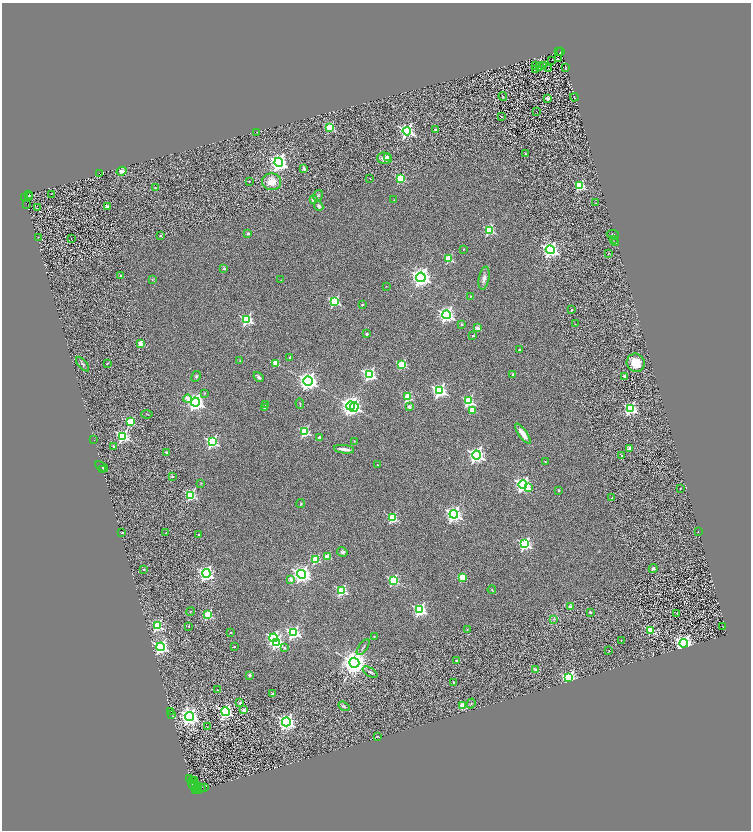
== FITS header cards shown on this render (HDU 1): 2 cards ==
NAXIS1  =                 1497
NAXIS2  =                 1656

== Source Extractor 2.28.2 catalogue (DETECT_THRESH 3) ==
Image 1497 x 1656 px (HDU 1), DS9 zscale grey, zoomed out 1/2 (1 PNG px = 2 x 2 image px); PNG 753 x 832 px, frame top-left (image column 1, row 1655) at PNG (2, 3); each listed source drawn as its Kron ellipse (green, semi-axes under 4 px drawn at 4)
Background 0.468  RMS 0.33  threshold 0.99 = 3 sigma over >= 5 px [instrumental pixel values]
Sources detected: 255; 50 cannot appear on this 1/2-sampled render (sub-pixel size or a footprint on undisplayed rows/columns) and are neither listed nor drawn; the other 205 listed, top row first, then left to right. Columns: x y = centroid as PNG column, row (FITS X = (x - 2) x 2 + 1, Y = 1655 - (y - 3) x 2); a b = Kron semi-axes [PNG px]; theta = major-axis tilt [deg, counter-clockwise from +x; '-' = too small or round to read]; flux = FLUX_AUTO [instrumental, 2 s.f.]
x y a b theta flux
559 52 2 1 - 74
561 52 3 2 - 180
558 59 2 1 - 13
552 60 2 1 - 19
536 65 2 1 - 16
544 65 2 2 - 640
539 67 2 1 - 22
565 67 3 1 - 30
535 69 2 1 - 16
549 69 2 1 - 13
503 96 4 2 - 46
574 97 4 2 - 31
548 99 2 2 - 810
537 111 2 1 - 18
501 116 3 1 - 44
330 127 3 3 - 4200
435 129 2 2 - 120
407 131 4 4 - 14000
257 132 3 1 - 27
526 154 4 3 - 94
387 157 3 2 - 600
385 158 7 6 - 410
279 162 4 4 - 32000
304 169 2 2 - 530
122 171 5 4 - 370
99 173 2 2 - 410
400 178 3 3 - 4900
370 179 2 2 - 48
249 181 2 2 - 66
272 182 10 8 -6 1100
580 186 3 3 - 6100
156 188 3 2 - 37
29 194 2 2 - 380
51 194 2 1 - 41
29 196 3 2 - 150
318 196 6 4 60 110
25 197 2 1 - 130
313 200 2 2 - 780
394 200 2 2 - 39
595 203 2 1 - 18
27 204 2 2 - 150
319 206 5 4 - 150
107 207 3 3 - 180
37 208 2 1 - 1700
489 230 3 3 - 5700
248 233 4 3 - 130
613 234 6 2 -9 53
161 235 4 3 - 100
38 237 2 2 - 20
71 238 2 1 - 31
613 239 4 3 - 68
616 243 3 2 - 33
464 249 2 2 - 52
550 250 4 4 - 24000
608 253 2 1 - 22
449 259 3 3 - 3700
224 268 2 2 - 280
120 275 2 2 - 82
421 277 5 4 - 43000
484 278 12 5 79 330
152 279 3 3 - 49
281 280 2 2 - 25
386 286 2 1 - 18
471 296 2 2 - 48
334 301 4 4 - 7100
362 305 2 2 - 120
572 310 2 2 - 140
446 315 4 4 - 22000
247 320 4 4 - 9200
462 324 2 2 - 120
575 324 2 1 - 22
477 328 2 2 - 1100
367 334 2 2 - 400
473 336 2 2 - 150
141 343 2 2 - 1000
519 349 2 2 - 96
290 357 4 3 - 72
240 361 3 2 - 38
107 363 4 2 - 51
276 363 3 3 - 2000
636 363 9 9 - 1300
82 364 9 3 -50 100
402 364 3 3 - 4400
369 374 4 4 - 13000
513 374 2 2 - 180
196 376 6 4 63 110
625 376 2 2 - 230
259 377 5 3 - 160
308 381 4 4 - 38000
440 391 4 4 - 14000
205 393 3 2 - 56
408 397 3 3 - 3100
188 399 4 3 - 720
468 401 4 3 - 6900
195 402 4 4 - 29000
300 403 5 2 - 56
266 405 2 2 - 110
350 406 4 4 - 34000
354 407 5 4 - 9700
409 407 2 2 - 620
264 408 2 2 - 210
630 408 4 4 - 11000
472 410 3 2 - 1700
147 414 5 2 - 43
130 422 3 3 - 3800
305 432 4 3 - 5700
523 434 12 4 -54 620
123 436 4 4 - 11000
319 437 2 2 - 460
94 439 3 1 - 90
354 441 3 2 - 35
212 442 4 4 - 11000
113 446 2 2 - 130
630 448 2 2 - 1000
344 449 10 3 -7 430
166 452 2 2 - 160
476 455 4 4 - 23000
622 455 2 2 - 96
545 461 2 2 - 44
377 465 2 2 - 100
102 466 7 2 -31 100
102 469 3 1 - 120
172 476 2 2 - 170
201 483 3 2 - 33
523 485 4 4 - 21000
528 488 4 3 - 500
680 489 2 2 - 33
559 490 2 2 - 140
191 495 4 3 - 6200
612 498 4 3 - 77
301 504 4 3 - 60
454 514 4 4 - 22000
392 518 3 3 - 5600
122 532 3 2 - 56
698 532 2 1 - 15
166 533 2 1 - 13
198 534 3 2 - 66
525 544 4 4 - 11000
342 552 5 4 - 160
328 557 3 2 - 1300
316 559 3 3 - 3400
653 568 4 3 - 95
144 569 2 2 - 62
206 573 4 4 - 19000
302 574 4 4 - 30000
462 577 3 3 - 2700
291 579 2 2 - 720
393 580 3 3 - 7000
342 590 4 3 - 6700
492 590 4 3 - 47
571 607 2 2 - 1000
420 610 4 4 - 13000
191 612 4 3 - 47
590 612 2 2 - 190
208 614 3 3 - 4700
677 614 3 1 - 25
554 619 3 2 - 38
157 626 4 3 - 6600
189 626 2 2 - 65
723 627 2 2 - 50
467 630 3 2 - 32
651 631 3 3 - 3700
231 632 2 2 - 73
293 632 4 4 - 13000
374 636 3 3 - 37
274 638 4 3 - 11000
621 640 2 1 - 28
276 642 4 3 - 11000
684 643 4 4 - 32000
234 646 2 2 - 61
160 647 4 4 - 17000
363 647 9 2 54 95
284 648 4 4 - 75
609 651 2 1 - 21
457 661 3 3 - 83
354 663 5 5 - 83000
536 670 2 2 - 630
370 672 8 4 -32 140
249 675 2 2 - 350
569 678 4 3 - 15000
454 682 2 2 - 110
217 690 3 2 - 39
273 693 3 3 - 88
240 703 3 2 - 190
471 703 5 3 - 68
344 706 6 3 -35 100
463 706 3 3 - 2400
244 710 2 2 - 540
171 711 3 1 - 530
226 712 4 4 - 15000
171 715 3 1 - 300
190 717 5 4 - 36000
286 722 4 4 - 25000
207 727 3 2 - 37
377 737 3 3 - 55
190 779 2 1 - 200
193 781 2 2 - 450
195 781 2 1 - 150
193 784 4 4 - 1500
196 785 4 2 - 1400
197 787 3 2 - 6.9
201 788 4 3 - 630
204 788 2 1 - 3000
196 789 2 1 - 430
198 789 3 2 - 820
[50 sub-pixel or undisplayed-footprint detections neither listed nor drawn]